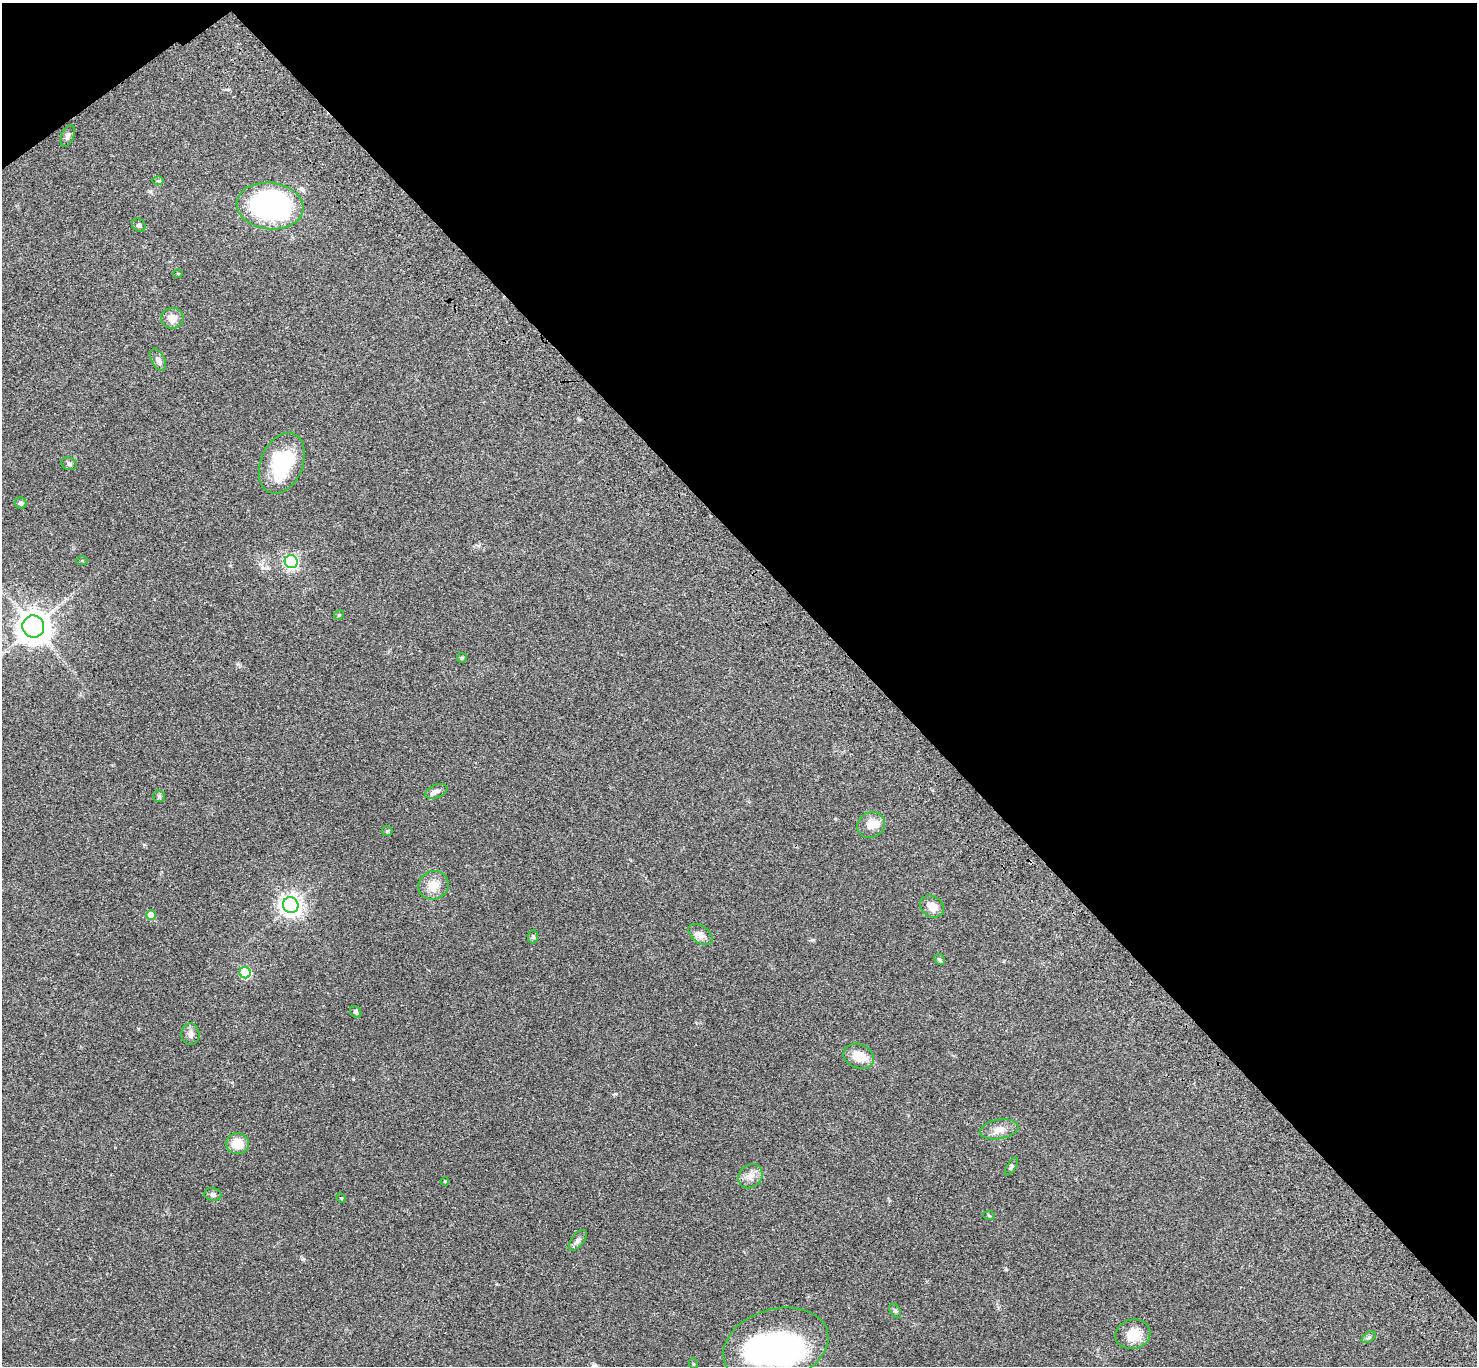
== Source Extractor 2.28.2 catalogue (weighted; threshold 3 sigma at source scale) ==
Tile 3 of 4 x 4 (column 3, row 1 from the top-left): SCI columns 3051-4525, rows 4335-5698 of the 6104 x 6081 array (HDU 1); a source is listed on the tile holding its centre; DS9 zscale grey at full resolution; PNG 1479 x 1368 px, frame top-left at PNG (2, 3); each listed source drawn as its Kron ellipse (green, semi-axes under 4 px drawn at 4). Shown black and unused: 42% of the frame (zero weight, under 3 of 4 exposures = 6% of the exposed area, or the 3 px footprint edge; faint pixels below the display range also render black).
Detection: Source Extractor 2.28.2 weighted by HDU 2 'WHT'; one run over the whole footprint, this tile lists its part. Background 0.0494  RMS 0.0056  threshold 0.0251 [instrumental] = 3 sigma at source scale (4.5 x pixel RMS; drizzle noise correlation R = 1.50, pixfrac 1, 0.05/0.05 arcsec/px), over >= 5 px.
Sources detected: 47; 2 inside a brighter object's white glare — neither listed nor drawn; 1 inside a brighter listed object's ellipse — not listed separately; the other 44 listed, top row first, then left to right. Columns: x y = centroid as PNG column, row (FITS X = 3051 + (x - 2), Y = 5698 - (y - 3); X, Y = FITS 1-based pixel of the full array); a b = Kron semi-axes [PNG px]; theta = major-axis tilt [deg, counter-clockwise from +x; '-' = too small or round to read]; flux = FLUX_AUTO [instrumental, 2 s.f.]
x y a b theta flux
68 136 11 6 69 1.7
158 181 6 4 -1 0.65
270 206 33 23 -6 140
139 225 7 6 - 1.1
178 274 5 3 - 0.39
172 318 11 10 - 4.7
158 360 12 6 -64 2.6
282 463 32 21 67 37
69 464 8 6 -20 1.4
20 503 6 5 - 1
82 561 5 4 - 0.48
291 562 7 6 - 110
339 615 5 4 - 0.6
33 626 11 10 - 760
462 658 5 4 - 0.55
436 791 12 6 21 2.5
159 796 6 5 - 0.86
871 825 14 12 25 6.2
387 831 5 5 - 0.66
433 885 15 14 - 7.8
291 905 8 7 - 360
932 907 12 10 -32 5.4
151 915 5 5 - 10
701 934 14 8 -37 3.2
533 937 7 5 89 1
939 959 6 5 - 0.86
245 973 6 5 - 38
356 1012 6 5 - 1.2
190 1034 11 9 -88 2.6
859 1056 16 12 -21 8.3
999 1129 19 9 9 5.2
237 1143 11 10 - 9
1012 1166 10 4 56 0.97
750 1176 13 11 47 4.3
445 1181 4 4 - 0.5
213 1194 8 6 -7 1.6
341 1198 5 4 - 0.58
989 1216 5 3 - 0.57
578 1240 12 6 52 2.2
895 1310 8 5 -62 0.96
1133 1334 17 14 13 10
1369 1337 8 4 32 1.1
776 1346 54 36 17 100
694 1364 5 3 - 0.53
Isophote crosses this tile's border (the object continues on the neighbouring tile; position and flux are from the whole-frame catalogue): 1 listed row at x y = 776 1346